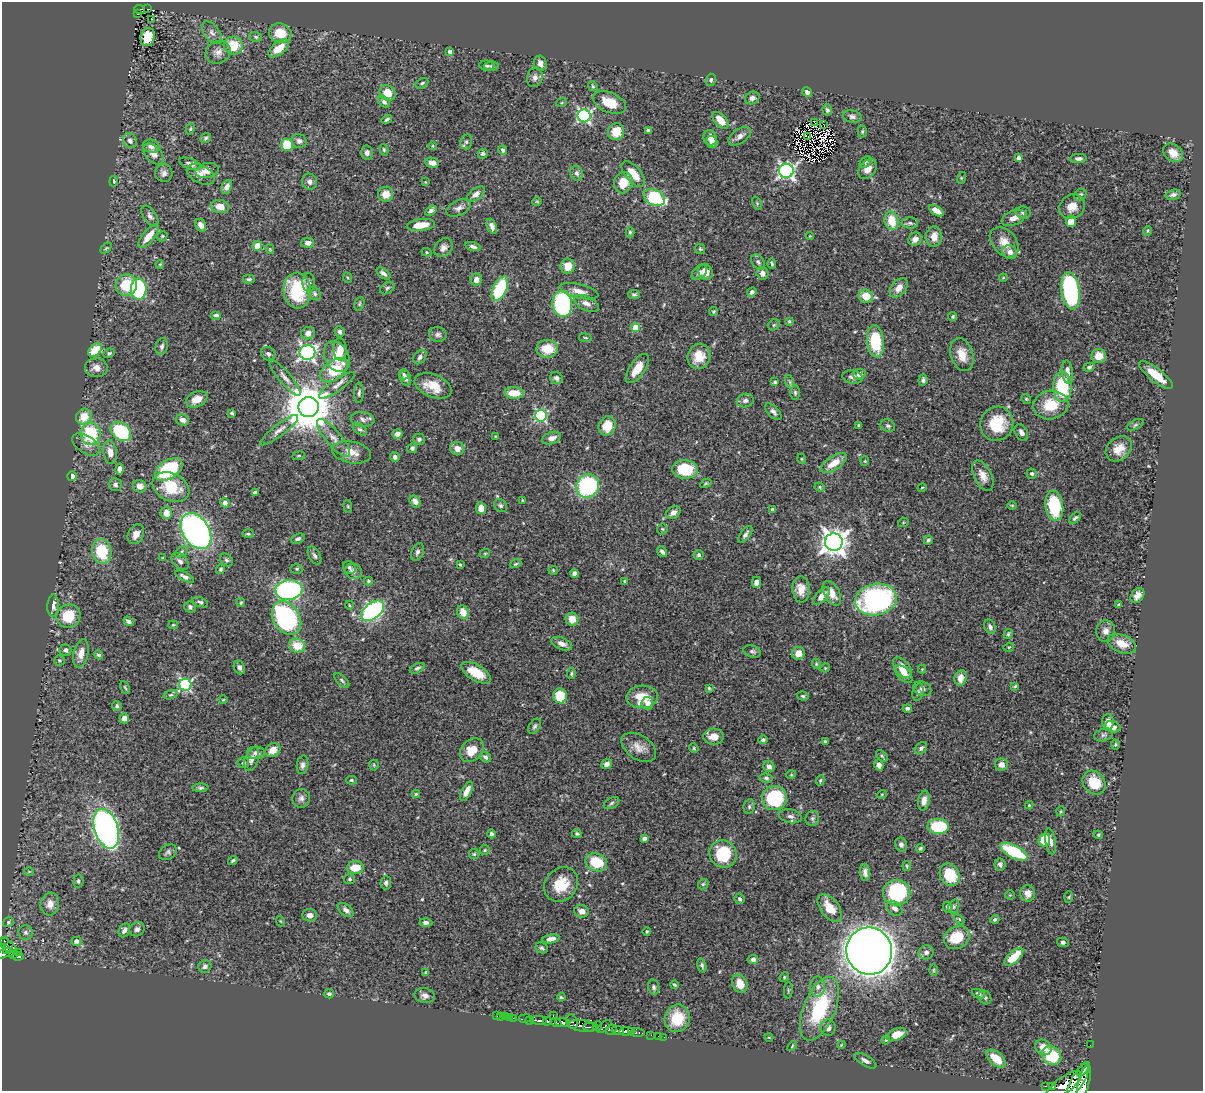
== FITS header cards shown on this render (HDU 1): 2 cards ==
NAXIS1  =                 1201
NAXIS2  =                 1089

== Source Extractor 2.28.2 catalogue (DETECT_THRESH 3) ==
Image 1201 x 1089 px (HDU 1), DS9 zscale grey, 1 PNG px = 1 image px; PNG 1205 x 1093 px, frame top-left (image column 1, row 1089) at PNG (2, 2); each listed source drawn as its Kron ellipse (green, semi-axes under 4 px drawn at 4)
Background 0.728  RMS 0.019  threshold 0.0566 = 3 sigma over >= 5 px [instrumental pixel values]
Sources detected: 520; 6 with non-positive FLUX_AUTO (blend fragments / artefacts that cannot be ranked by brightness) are neither listed nor drawn; of the other 514, the 500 brightest by FLUX_AUTO listed and drawn (14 fainter detections omitted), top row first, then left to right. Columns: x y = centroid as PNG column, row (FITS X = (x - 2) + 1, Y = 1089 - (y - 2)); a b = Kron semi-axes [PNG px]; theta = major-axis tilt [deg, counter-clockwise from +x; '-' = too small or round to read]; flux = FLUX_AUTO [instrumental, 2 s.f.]
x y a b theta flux
148 9 3 2 - 9.6
140 10 5 4 - 34
138 14 3 2 - 11
152 19 3 2 - 2.7
212 33 13 7 -53 6.5
280 33 11 9 -19 26
148 37 9 6 75 36
256 37 6 5 - 2.6
233 46 9 9 - 35
279 48 12 6 38 20
218 52 13 11 24 9.5
450 52 4 4 - 6.1
540 63 7 6 - 7.4
487 65 7 5 -6 2
492 66 7 5 1 3.1
535 77 10 7 72 6.4
711 80 6 5 - 2.6
422 83 7 5 29 2.5
593 86 5 4 - 1.7
807 92 5 4 - 4.6
387 93 8 7 - 21
752 98 7 6 - 4.9
384 102 7 5 -45 3.8
562 102 5 3 - 1.2
609 102 17 10 -23 28
827 110 5 5 - 3.1
584 116 6 6 - 260
852 117 9 6 -12 4.2
387 119 5 3 - 2.7
720 120 10 6 -48 16
814 122 2 2 - 300
824 125 3 2 - 1.6
190 129 5 4 - 1.5
649 131 4 4 - 6.8
862 131 6 4 88 1.8
616 132 8 8 - 23
740 136 12 7 35 6.8
807 136 3 2 - 1.6
206 138 6 4 39 2.4
710 138 8 6 -69 11
130 141 8 6 -61 5.4
299 141 8 7 - 4.2
466 142 7 6 - 3.3
712 142 6 5 - 6.3
287 145 6 6 - 36
151 146 8 6 -11 7.4
433 146 4 3 - 1
384 150 6 4 -74 1.7
503 150 5 4 - 2.9
367 153 7 6 - 4.2
1173 153 11 8 -36 13
153 154 12 7 -48 9.4
483 154 5 5 - 2.8
1018 158 4 3 - 4.6
1078 159 8 4 1 4.9
865 162 7 5 43 2
432 163 7 5 -11 9.3
190 164 11 5 -20 5.8
868 169 11 7 52 11
207 170 12 7 11 12
786 171 7 7 - 360
164 173 8 8 - 5.3
577 173 7 6 - 3.8
201 174 15 9 -28 8.2
633 174 15 8 -50 24
961 178 6 3 72 1.5
114 181 5 4 - 2.3
310 182 8 7 - 5
425 182 4 4 - 1.1
623 183 11 9 69 23
227 187 7 5 64 6.5
386 194 7 7 - 15
476 194 10 5 36 7.3
1080 195 7 5 45 2.9
1173 195 8 5 14 3.6
654 198 11 7 -25 110
537 201 5 3 - 1.1
757 203 7 4 -66 1.8
220 206 9 6 -8 14
1072 207 13 11 37 15
459 208 13 7 25 6.6
431 210 6 4 36 3.6
936 211 8 4 -34 12
1023 212 7 6 - 4.6
150 216 12 6 -56 4.9
1014 218 13 7 23 10
891 221 9 7 -78 27
1071 221 6 5 - 22
910 223 8 5 -1 2.8
201 225 7 5 -59 9.7
421 225 14 6 6 19
492 226 8 4 -69 6.1
1147 231 5 3 - 1.4
630 232 5 4 - 1.9
149 236 14 6 51 18
162 236 5 4 - 1.8
810 236 4 4 - 1.1
934 237 10 8 86 13
915 239 7 6 - 7.6
1004 242 17 11 -50 18
308 243 6 5 - 6.6
257 246 5 5 - 16
473 247 8 4 -16 4.7
106 248 6 4 45 1.6
443 248 10 8 46 7.2
270 249 5 3 - 1.2
700 249 5 5 - 1.7
427 252 5 4 - 1.5
1010 252 7 7 - 7.4
758 262 8 5 -52 3.3
160 264 4 3 - 1.1
772 264 5 3 - 1.9
568 266 7 7 - 17
699 272 9 6 44 5.3
705 272 8 7 - 12
383 273 8 4 -36 4.3
762 273 6 6 - 6.3
348 278 5 3 - 1.3
1003 278 4 3 - 1.1
249 279 6 3 1 2.3
476 280 6 5 - 8
309 282 9 6 -86 4.1
126 285 11 10 - 44
387 288 8 5 34 2.6
899 288 11 7 50 11
139 289 10 8 -88 120
500 289 13 6 65 88
297 291 18 13 -86 75
579 291 20 7 -13 12
1070 291 19 9 -81 200
752 292 5 4 - 3.6
315 294 7 5 -48 3.1
634 295 6 4 11 2.5
866 296 7 6 - 24
586 303 13 7 -26 7.7
359 304 7 5 73 2
562 304 13 9 -83 170
713 312 4 4 - 1.9
216 315 5 4 - 3.3
953 316 4 4 - 1.6
789 321 3 3 - 1.6
774 325 6 5 - 1.8
636 327 4 4 - 32
340 332 5 5 - 2.8
308 333 7 6 - 8.3
438 334 8 7 - 4.2
585 338 6 3 -9 1.4
875 341 16 8 -83 62
162 346 8 6 76 3.9
340 349 11 6 -87 15
547 349 11 9 0 26
95 350 8 5 43 27
307 352 8 7 - 380
109 353 6 4 27 2.5
268 354 8 6 -41 3.5
962 354 17 11 -73 18
699 356 13 11 73 22
1099 356 7 7 - 17
337 357 16 12 -60 19
420 357 8 5 53 3.7
1089 367 5 4 - 3
96 368 11 9 -4 9
637 369 17 7 55 21
334 370 15 9 36 53
1067 372 11 5 -84 8.2
404 374 5 5 - 2.1
859 374 6 5 - 6
1156 375 20 6 -38 24
285 377 23 6 -50 9.1
853 377 10 6 -11 4.8
406 378 8 5 -76 4.1
557 378 6 6 - 4.2
923 380 6 4 84 3.4
775 382 4 3 - 2.1
790 382 7 4 -71 2.2
337 385 21 6 35 8.2
433 386 19 11 -22 24
1062 387 15 9 -90 74
359 393 10 5 85 3.4
514 393 9 6 -2 24
795 393 7 5 -89 2.3
197 399 11 7 24 15
1026 399 5 4 - 1.6
745 401 8 6 13 4.8
1051 405 18 14 11 34
309 407 10 10 - 6100
773 412 10 5 -45 4.2
232 413 4 3 - 2.5
84 416 8 7 - 20
541 416 6 6 - 180
363 419 12 7 -6 5.4
183 420 6 5 - 7.3
997 424 17 16 - 45
859 425 3 3 - 1.5
1135 425 9 5 28 2.4
607 426 10 8 68 23
888 426 7 6 - 3
360 429 8 5 -35 2.4
279 430 23 6 38 8.9
121 431 11 8 -41 100
1021 433 9 6 -62 5.3
91 434 11 10 - 70
397 434 5 5 - 5.5
495 436 4 2 - 1.2
333 438 24 8 -50 13
552 438 9 6 20 7.6
419 439 6 5 - 3.7
86 444 15 8 -33 8.9
412 448 5 4 - 3.5
457 448 7 6 - 9.6
1119 449 14 11 41 17
110 452 12 6 -81 11
352 452 19 10 -10 16
299 456 6 3 8 1.4
395 457 5 4 - 4.2
802 459 5 3 - 1.1
865 461 4 4 - 1.4
834 463 15 7 33 19
120 469 5 4 - 5.6
169 469 15 9 34 91
685 469 13 9 -6 55
1032 474 5 5 - 2.6
72 476 5 4 - 5.2
983 476 16 8 -64 12
706 483 6 4 30 1.6
115 484 6 6 - 4.2
140 486 7 6 - 8.2
588 486 12 11 - 170
171 487 19 13 -25 39
820 487 5 4 - 1.6
922 488 4 3 - 1.2
255 492 4 4 - 6.1
523 500 3 2 - 1.4
415 501 6 5 - 6.2
225 503 5 4 - 6.8
1012 505 4 3 - 1.2
348 506 6 3 -81 1.4
500 506 7 6 - 3
1054 506 15 9 -82 73
481 508 6 5 - 12
773 509 4 3 - 5.1
166 513 6 5 - 12
673 513 8 5 33 6.1
1075 518 7 4 42 2.8
903 523 5 3 - 1.3
662 529 5 5 - 1.5
196 531 19 13 -57 470
136 534 10 7 62 9.5
248 534 5 3 - 1.6
745 534 10 4 53 4.3
298 539 7 4 21 3.7
928 540 4 4 - 2.8
834 542 9 8 - 1400
102 551 12 9 -79 47
181 552 7 4 33 2.4
417 552 9 6 68 3.8
662 552 6 4 -52 4
485 553 5 3 - 1.1
315 555 10 5 -60 3.7
699 555 5 5 - 3.4
163 558 4 3 - 1.1
226 560 7 5 -46 3
180 561 10 6 -44 5.6
460 564 3 3 - 1.4
516 564 6 3 20 1.4
349 567 7 5 -40 3.6
221 569 5 4 - 2.4
297 569 6 5 - 2.1
553 570 4 4 - 1.4
353 571 9 7 -21 5.3
574 573 4 4 - 4.6
185 577 10 4 -27 4.8
368 581 4 4 - 1.7
625 581 3 3 - 1.7
756 582 6 4 89 7.2
801 589 13 8 -85 13
289 590 14 10 6 270
832 593 13 7 -61 15
1137 595 8 6 52 7.1
822 596 11 5 48 10
876 600 21 16 10 280
200 602 8 4 -21 2.6
241 603 4 3 - 1.5
349 605 4 3 - 1.2
1119 605 4 3 - 1.8
53 606 11 5 86 6.6
190 607 5 5 - 3.4
373 611 13 8 39 260
463 612 7 5 -68 17
68 616 12 11 - 40
287 618 18 13 -58 220
572 619 6 6 - 15
129 621 6 3 -35 3
173 625 5 4 - 1.4
990 627 7 5 -68 3.8
1106 631 11 9 86 7.8
1008 634 5 4 - 1.9
562 644 11 6 -23 7
1122 644 15 9 -22 18
297 646 8 7 - 26
1009 647 5 3 - 1
65 650 6 5 - 2.8
752 651 9 6 -16 3.4
81 653 14 7 77 11
798 653 6 6 - 13
98 655 5 4 - 2.5
59 660 5 5 - 1.9
816 664 5 4 - 1.6
239 667 7 5 -66 4.3
417 668 8 4 25 2.7
825 668 5 4 - 1.2
902 668 12 7 -50 15
922 669 4 4 - 1.1
476 673 16 7 -31 28
571 674 5 3 - 1.7
904 674 10 6 -46 12
960 678 8 6 77 11
342 680 9 4 -43 2.7
185 685 6 6 - 200
1015 686 4 3 - 1.8
125 688 7 3 -63 1.4
709 688 4 3 - 1.7
922 689 9 7 -23 4.3
918 692 9 5 73 3
171 695 7 4 18 2.6
560 696 7 6 - 32
803 696 6 4 -16 2.2
642 697 15 11 4 30
223 700 4 3 - 1
647 703 6 6 - 6.9
117 706 5 4 - 2.3
907 708 5 3 - 3
124 718 5 5 - 7.6
1108 722 8 5 -88 9.1
535 726 8 5 57 2.9
1113 727 8 5 -15 5.4
1104 735 9 6 18 3.2
714 737 10 8 -5 15
763 740 5 4 - 3.3
825 741 3 3 - 1.7
1115 745 5 3 - 1.4
639 747 19 12 -34 13
694 748 5 4 - 1.4
921 748 7 5 46 3
273 750 8 6 35 13
472 750 13 10 44 19
256 753 9 6 -1 4.7
882 756 7 4 -45 1.9
485 757 6 5 - 3.2
252 759 12 6 72 6.5
243 763 6 5 - 2.4
607 764 5 5 - 5.9
302 765 9 5 82 4.7
374 765 5 5 - 1.5
879 765 5 4 - 6
1002 765 7 6 - 7.5
769 766 6 5 - 5.4
791 775 5 3 - 1.1
766 778 6 4 -10 2.4
351 780 5 4 - 2.1
820 780 5 4 - 1.7
1094 783 13 10 -53 33
200 788 8 4 4 2.4
467 791 10 4 63 11
416 794 4 4 - 1.7
882 794 5 3 - 1.1
301 798 9 8 - 5.4
774 798 12 12 - 120
924 801 10 5 80 8.2
612 803 8 5 29 2.5
1029 805 4 4 - 1.4
749 807 7 5 78 2.5
1061 811 5 3 - 1.3
790 816 11 6 -12 5.3
812 818 7 7 - 3.1
938 826 11 7 -1 56
106 829 20 11 -72 460
491 834 4 4 - 2.6
577 834 5 4 - 1.9
1098 835 5 4 - 1.7
644 838 4 3 - 3.7
1044 840 6 5 - 35
1051 841 13 5 -80 5.6
901 844 7 6 - 4.5
920 848 4 3 - 1.9
485 850 5 5 - 1.7
168 852 9 7 32 3.8
1014 852 15 6 -28 78
474 854 5 5 - 1.7
723 854 14 13 - 65
233 860 5 3 - 2.2
596 862 11 8 -23 39
1000 864 6 5 - 3.5
907 866 5 3 - 1.4
355 867 8 6 4 23
29 871 5 3 - 1.1
865 872 8 5 -85 5
950 875 11 9 -61 45
350 879 5 5 - 2.3
78 881 6 5 - 3
386 883 7 5 84 3.6
561 884 18 15 48 31
703 884 6 4 43 1.9
897 892 13 13 - 120
1028 893 8 7 - 9
1010 895 4 4 - 1.2
1069 897 6 4 88 1.4
740 899 5 5 - 2.7
50 904 11 9 80 11
954 906 7 5 74 2.7
947 907 5 4 - 2.8
830 908 16 9 -52 21
894 908 8 6 -36 6
346 910 9 5 -39 4.7
581 911 7 6 - 7.9
310 915 7 6 - 7.1
959 919 6 3 -46 1.5
995 919 4 4 - 2.5
280 921 5 3 - 1.3
8 922 5 4 - 2.1
426 923 6 4 -2 3.7
137 929 8 6 38 3.9
124 930 7 5 64 4.9
647 931 4 3 - 1.6
26 932 7 7 - 4.2
957 938 13 11 29 37
551 939 9 4 10 7.3
4 941 3 2 - 10
76 941 5 4 - 5.6
1063 942 6 4 -14 2.7
7 945 10 5 -34 140
542 948 6 5 - 2.6
7 949 3 3 - 67
869 951 23 23 - 3200
18 952 2 2 - 5.1
926 952 7 7 - 4.8
4 953 8 4 29 190
13 954 4 2 - 9.3
18 956 5 3 - 68
1014 957 11 5 42 36
753 959 5 4 - 4.5
702 965 7 4 -74 2.6
205 966 7 6 - 3.9
933 970 6 4 89 1.6
426 972 4 4 - 1.9
784 977 5 4 - 1.6
740 984 9 7 -64 16
674 985 4 3 - 1.5
818 986 10 7 -90 6.7
654 987 8 5 -78 3.1
788 990 8 3 85 1.4
329 994 5 4 - 2.8
978 994 7 4 -23 3.2
425 996 10 7 -10 5.7
561 997 4 3 - 1.6
985 997 7 6 - 2.8
819 1009 34 16 67 95
497 1016 3 2 - 2
500 1016 2 2 - 5.2
553 1016 2 2 - 15
505 1017 2 2 - 6.9
509 1017 2 2 - 7.5
513 1018 3 2 - 3.3
677 1018 14 12 70 36
525 1019 6 3 8 31
529 1020 3 2 - 13
538 1020 8 3 -3 410
547 1021 4 4 - 240
556 1022 5 3 - 210
572 1022 7 6 - 140
562 1023 7 4 -4 440
582 1026 14 5 -8 170
597 1026 5 3 - 140
604 1026 8 3 39 140
591 1027 7 3 1 140
828 1028 8 7 - 7.1
611 1030 6 4 37 110
618 1030 6 4 -11 220
626 1031 7 4 7 370
631 1032 3 2 - 83
637 1033 7 3 1 35
897 1034 10 6 23 13
651 1035 2 2 - 5.3
658 1036 2 2 - 4.3
664 1037 2 2 - 3
769 1037 4 3 - 1.1
886 1040 5 3 - 1.4
841 1045 4 3 - 1
1090 1045 2 2 - 2.3
792 1046 6 3 47 1.3
1043 1047 9 7 -32 13
1052 1056 10 8 -44 56
996 1059 11 6 -42 24
865 1061 12 5 -31 5
1083 1069 8 3 53 280
1078 1080 19 6 60 1700
1084 1082 17 5 75 1600
1064 1085 21 8 35 1300
1046 1086 3 2 - 27
1052 1087 4 3 - 95
At the frame edge (FLAGS 8, measured only in part): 1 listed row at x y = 4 953
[14 fainter detections neither listed nor drawn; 6 non-positive-flux detections neither listed nor drawn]